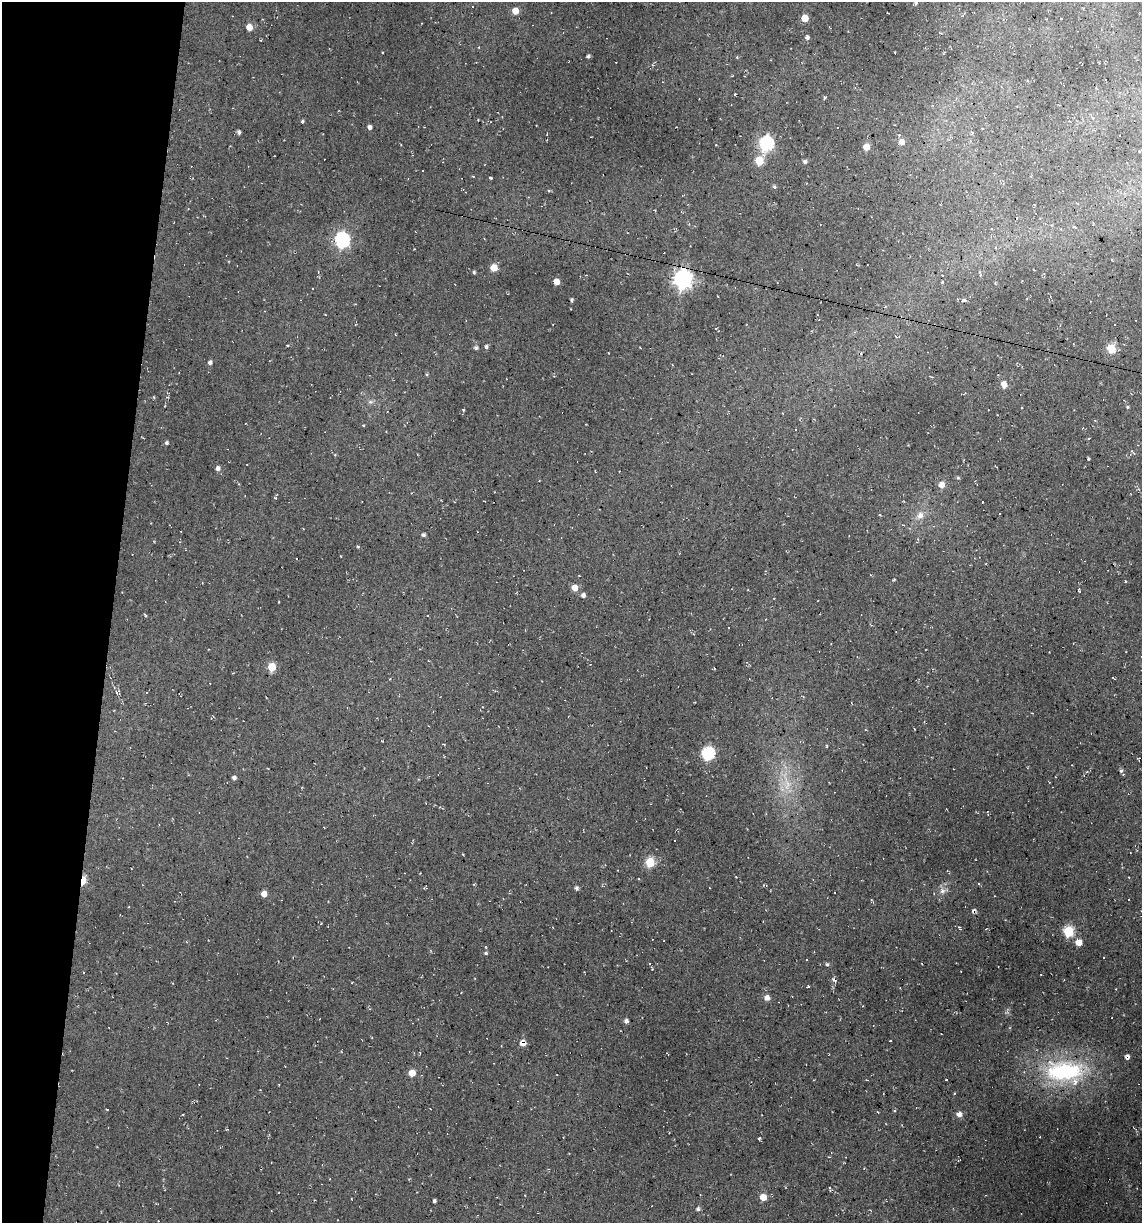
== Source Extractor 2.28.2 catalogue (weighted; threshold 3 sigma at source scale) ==
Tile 9 of 4 x 4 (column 1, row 3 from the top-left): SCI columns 232-1371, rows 1222-2442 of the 4904 x 4884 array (HDU 1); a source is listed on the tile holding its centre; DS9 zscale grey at full resolution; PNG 1144 x 1225 px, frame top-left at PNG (2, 2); no overlay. Shown black and unused: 10% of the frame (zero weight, under 2 of 3 exposures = <1% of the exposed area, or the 3 px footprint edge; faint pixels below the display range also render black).
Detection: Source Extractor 2.28.2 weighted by HDU 2 'WHT'; one run over the whole footprint, this tile lists its part. Background 0.136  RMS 0.014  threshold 0.0627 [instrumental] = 3 sigma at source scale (4.5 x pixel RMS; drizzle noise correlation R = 1.50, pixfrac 1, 0.05/0.05 arcsec/px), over >= 5 px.
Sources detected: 126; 21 cosmic-ray / hot-pixel residue — not listed; the other 105 listed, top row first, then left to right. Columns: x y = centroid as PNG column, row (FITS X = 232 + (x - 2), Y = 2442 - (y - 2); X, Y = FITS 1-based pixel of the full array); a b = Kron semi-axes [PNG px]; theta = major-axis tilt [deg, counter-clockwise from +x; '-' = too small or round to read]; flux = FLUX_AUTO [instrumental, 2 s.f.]
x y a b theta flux
916 3 5 4 - 3
515 11 5 5 - 21
805 18 5 5 - 29
1061 19 3 2 - 0.96
249 27 5 5 - 16
807 37 5 5 - 4.2
260 40 3 2 - 1.2
479 47 4 3 - 1
382 52 2 2 - 0.92
588 56 4 3 - 3.1
737 57 5 4 - 1.3
825 97 4 4 - 2
302 121 4 3 - 2.2
369 127 4 4 - 4.9
239 132 6 3 -86 2.8
901 142 6 5 - 9
766 143 6 6 - 260
866 147 5 5 - 19
1140 151 5 4 - 1.6
759 160 7 5 60 49
805 161 5 5 - 4.1
473 176 3 3 - 1.3
490 178 4 3 - 2.7
774 186 5 5 - 2.6
549 191 5 3 - 1.4
342 240 7 6 - 320
494 268 5 5 - 28
474 272 4 3 - 2.2
683 279 7 7 - 730
556 282 5 4 - 16
942 282 4 3 - 1.4
572 300 4 3 - 2.7
963 300 6 5 - 3.2
287 345 3 3 - 1.6
486 347 5 5 - 3.1
476 348 6 6 - 3
1111 348 6 5 - 47
210 362 5 4 - 4.3
427 374 4 4 - 1.8
1004 384 7 6 - 10
153 397 4 4 - 1.3
370 402 8 6 -19 3.7
1127 407 5 3 - 1.4
363 425 4 3 - 1.2
795 430 3 3 - 3.2
167 443 4 4 - 2.8
1133 452 10 3 -50 2
1088 459 4 3 - 1.4
218 468 6 5 - 5.2
958 478 5 4 - 1.9
941 485 6 5 - 13
275 498 5 3 - 1.5
982 502 3 2 - 0.98
999 514 3 2 - 1.5
920 515 11 9 56 11
424 535 4 4 - 3.2
358 547 5 3 - 1.3
894 579 4 3 - 1.2
1125 581 4 3 - 0.93
575 588 5 5 - 17
1079 590 4 2 - 1.6
583 595 5 5 - 4.9
145 616 4 3 - 1.6
729 627 3 3 - 6
429 661 3 2 - 1.1
272 667 5 5 - 44
117 693 10 4 -37 3.3
147 693 3 3 - 1.1
803 696 5 3 - 1.1
826 746 5 3 - 1.3
708 753 6 6 - 180
1121 771 5 4 - 2.7
234 778 4 4 - 4.5
787 785 15 12 48 23
650 862 5 5 - 70
83 880 6 4 75 48
577 888 5 4 - 3.7
943 890 11 9 -2 7.5
264 894 5 4 - 15
1068 931 6 6 - 96
1078 942 5 5 - 20
485 947 5 3 - 1.1
486 953 5 4 - 2
1104 958 2 2 - 0.96
806 960 3 2 - 2.5
649 964 3 2 - 1.7
827 964 5 5 - 2.5
652 968 5 2 - 1.3
834 980 7 4 -33 3
808 986 3 3 - 1.3
767 998 6 5 - 8.1
626 1021 4 4 - 4.4
890 1041 3 2 - 0.9
523 1043 6 5 - 12
1127 1057 7 6 - 4.4
1065 1071 55 29 -1 170
412 1073 5 5 - 20
946 1080 3 2 - 1.2
107 1109 3 2 - 0.91
959 1114 6 5 - 8.9
759 1138 4 4 - 1.8
830 1189 5 2 - 1.7
763 1197 5 5 - 20
434 1201 4 3 - 3.3
698 1209 5 5 - 3.2
Overlapping masked pixels (flux is a lower limit): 4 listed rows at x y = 683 279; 83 880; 523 1043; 1127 1057
Isophote crosses this tile's border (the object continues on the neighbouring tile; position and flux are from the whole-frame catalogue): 1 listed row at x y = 916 3
Unlisted compact peaks at least as high as the median listed source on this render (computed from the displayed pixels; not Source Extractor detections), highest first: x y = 463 410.